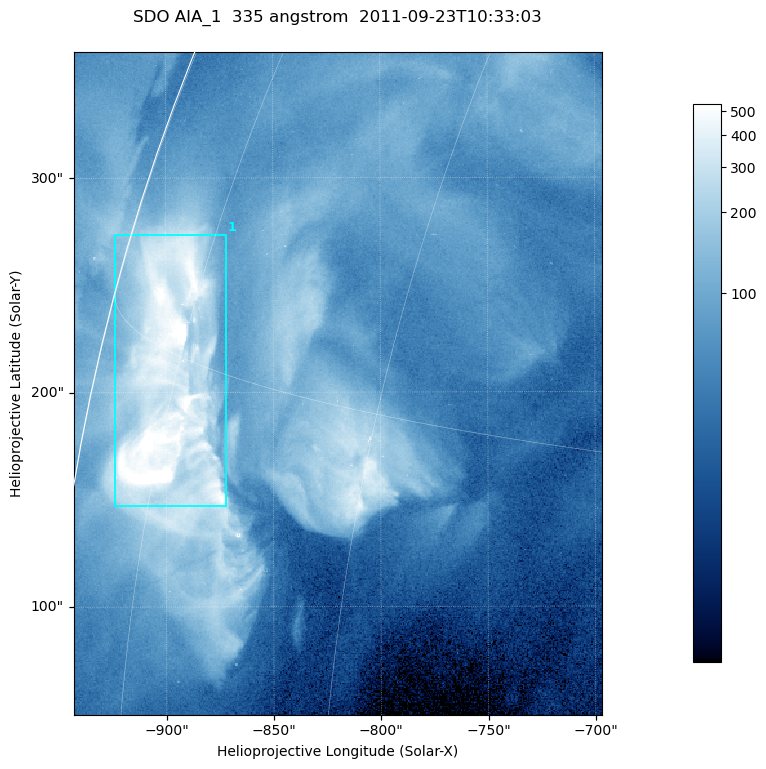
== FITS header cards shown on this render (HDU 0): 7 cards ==
TELESCOP= 'SDO     '           /
INSTRUME= 'AIA_1   '           /
WAVELNTH=                  335 /
WAVEUNIT= 'angstrom'           /
DATE-OBS= '2011-09-23T10:33:03.62' /
CTYPE1  = 'HPLN-TAN'           /
CTYPE2  = 'HPLT-TAN'           /

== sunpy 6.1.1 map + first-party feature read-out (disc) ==
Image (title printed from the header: SDO AIA_1  335 angstrom  2011-09-23T10:33:03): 410 x 514 px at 0.601 arcsec/px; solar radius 956 arcsec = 1592 px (partial field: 2.5% of the solar disc is inside the frame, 94% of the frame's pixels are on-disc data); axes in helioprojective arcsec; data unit not stated in the header (colour bar unlabelled)
Pointing: header CRPIX1/2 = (2042.06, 2043.86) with CRVAL1/2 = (0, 0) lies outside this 410 x 514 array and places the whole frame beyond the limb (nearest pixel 1.41 R_sun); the SolarSoft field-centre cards XCEN/YCEN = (-819.9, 204.1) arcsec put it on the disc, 1306 arcsec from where CRPIX/CRVAL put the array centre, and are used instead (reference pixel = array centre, CRVAL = XCEN/YCEN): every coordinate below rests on XCEN/YCEN
Orientation: roll -0.142 deg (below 1 deg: not rotated)
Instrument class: DISC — disc imager (sunpy class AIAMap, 335 A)
Bright regions (active regions / flare kernels): reference = the on-disc median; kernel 3 px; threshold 5 sigma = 259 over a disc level ~70.9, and >= 1.15x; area >= 210 px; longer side >= 5 px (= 3 arcsec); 1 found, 1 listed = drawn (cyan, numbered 1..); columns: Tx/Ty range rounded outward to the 2 arcsec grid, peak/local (2 s.f.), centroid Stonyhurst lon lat
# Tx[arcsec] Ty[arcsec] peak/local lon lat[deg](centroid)
1 -924..-872 146..274 10 -76 +14
Off-limb structures (1.02-1.3 R_sun): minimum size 105 px: none found